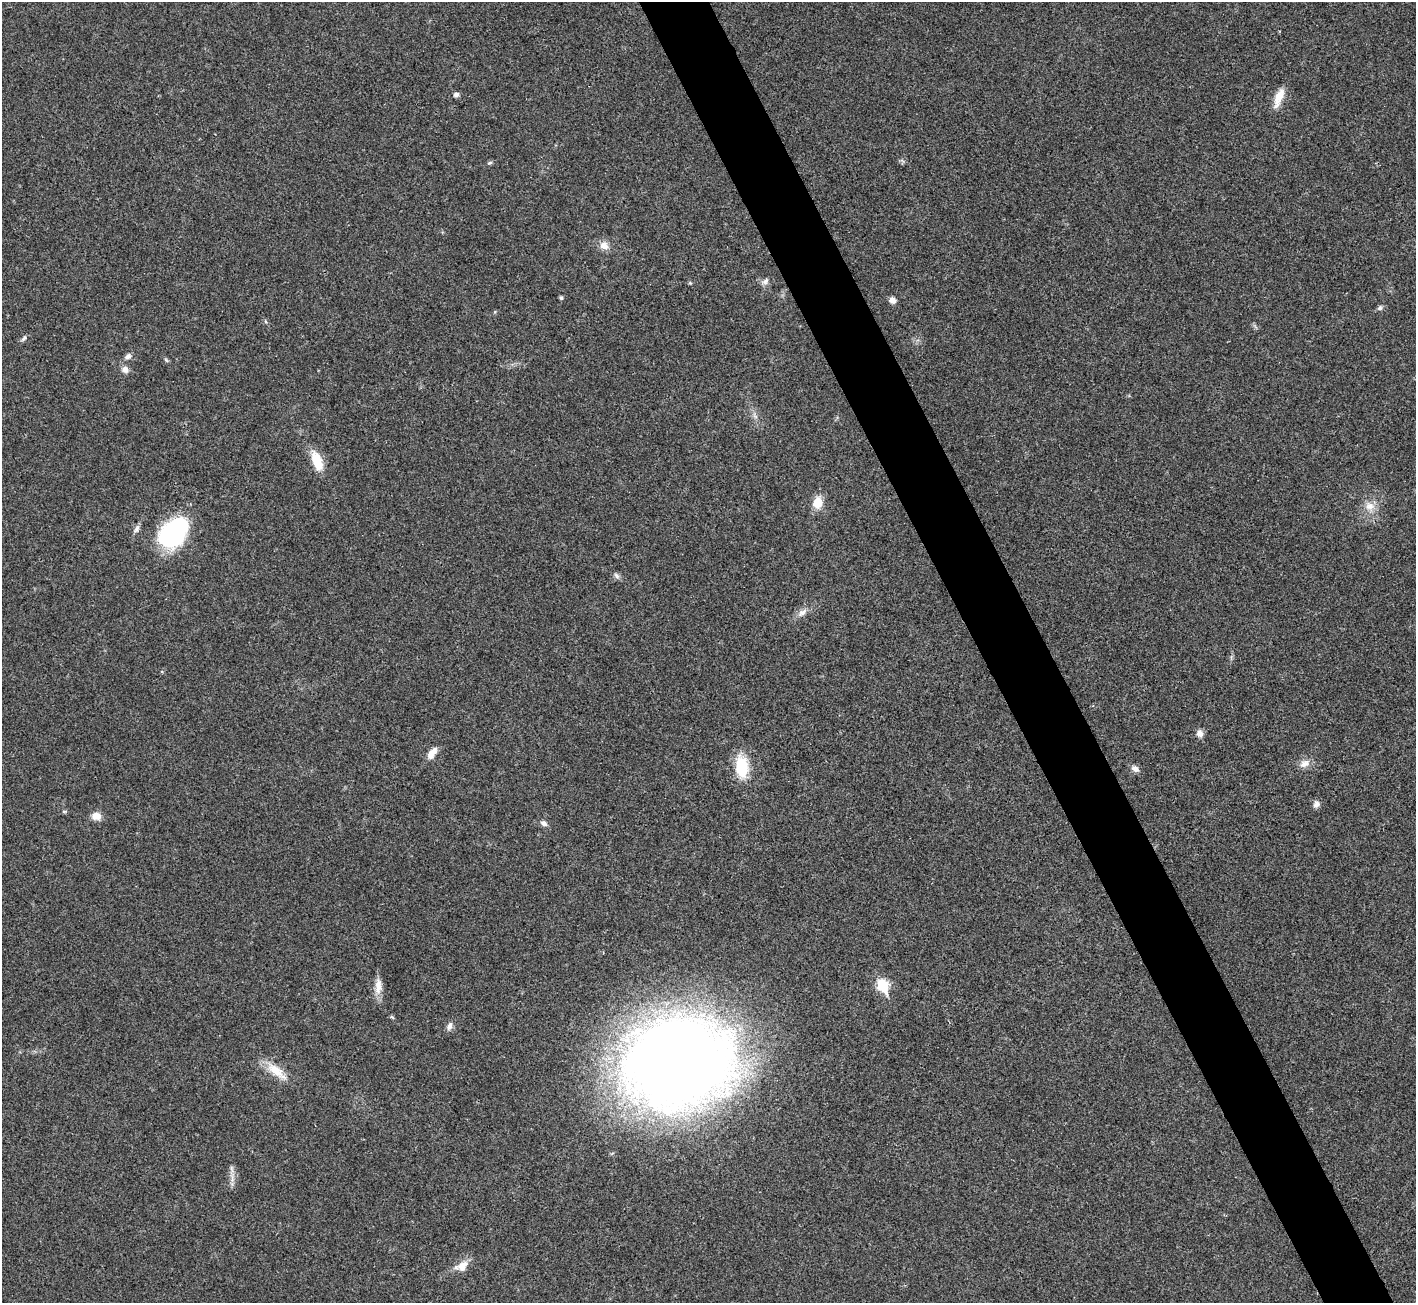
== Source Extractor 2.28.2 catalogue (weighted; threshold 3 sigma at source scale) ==
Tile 6 of 4 x 4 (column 2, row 2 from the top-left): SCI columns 1419-2832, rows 2892-4192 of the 5661 x 5651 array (HDU 1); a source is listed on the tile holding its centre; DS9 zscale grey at full resolution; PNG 1418 x 1305 px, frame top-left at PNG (2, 2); no overlay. Shown black and unused: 5% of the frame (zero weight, under 3 of 4 exposures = <1% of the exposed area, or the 3 px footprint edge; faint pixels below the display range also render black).
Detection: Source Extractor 2.28.2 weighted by HDU 2 'WHT'; one run over the whole footprint, this tile lists its part. Background 0.0216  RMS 0.0044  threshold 0.0196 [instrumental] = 3 sigma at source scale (4.5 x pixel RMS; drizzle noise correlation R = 1.50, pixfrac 1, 0.05/0.05 arcsec/px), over >= 5 px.
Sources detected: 35; all 35 listed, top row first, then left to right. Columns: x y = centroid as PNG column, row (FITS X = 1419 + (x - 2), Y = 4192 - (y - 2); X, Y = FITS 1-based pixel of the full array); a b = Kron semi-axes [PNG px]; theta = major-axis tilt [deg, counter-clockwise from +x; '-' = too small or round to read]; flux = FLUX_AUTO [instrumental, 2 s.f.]
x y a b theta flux
456 94 7 5 23 1.2
1279 98 26 9 68 5.8
490 163 7 3 9 0.63
604 245 11 10 - 3.5
765 281 10 7 46 1.6
561 298 5 4 - 0.64
892 300 8 6 -27 2.2
1380 308 7 6 - 1
24 338 10 4 49 0.95
128 356 9 6 33 1.5
125 370 9 8 - 2.2
317 461 21 10 -68 10
818 502 10 8 79 8.3
1369 506 13 11 12 4.2
136 529 11 6 57 1.6
174 533 31 21 46 56
616 576 10 5 -49 1.2
802 612 14 8 40 2.7
1200 733 9 8 - 2.2
432 753 17 8 52 3.8
1304 764 14 8 19 3.1
742 767 23 13 -85 17
1135 769 10 7 -30 2.1
1316 804 9 7 46 1.8
64 811 6 4 -1 0.56
96 816 10 8 -7 3.9
544 823 9 6 -37 1.6
378 986 23 9 87 4.4
883 986 7 6 - 31
392 1017 6 4 -18 0.49
449 1026 12 7 70 1.8
678 1062 85 68 13 760
276 1071 33 11 -38 8.4
232 1169 12 4 -81 1.5
462 1266 18 12 45 4.9